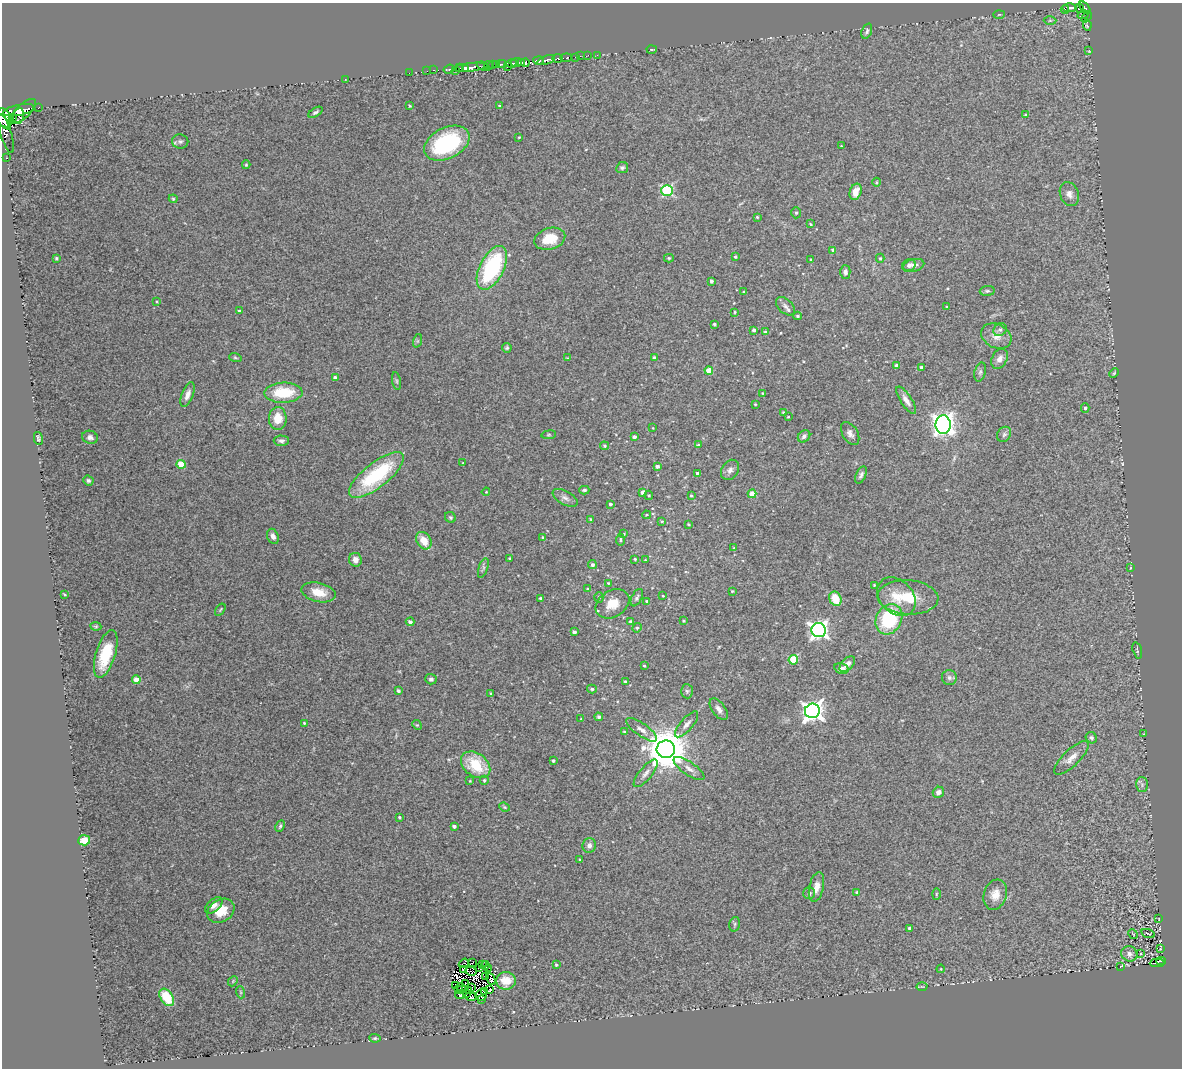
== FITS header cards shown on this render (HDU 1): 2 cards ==
NAXIS1  =                 1180
NAXIS2  =                 1066

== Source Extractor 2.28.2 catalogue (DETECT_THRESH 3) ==
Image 1180 x 1066 px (HDU 1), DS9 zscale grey, 1 PNG px = 1 image px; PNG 1184 x 1070 px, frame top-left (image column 1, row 1066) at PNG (2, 3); each listed source drawn as its Kron ellipse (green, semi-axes under 4 px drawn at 4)
Background 0.256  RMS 0.033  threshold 0.0982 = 3 sigma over >= 5 px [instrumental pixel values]
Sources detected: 283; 9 with non-positive FLUX_AUTO (blend fragments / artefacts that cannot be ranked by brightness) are neither listed nor drawn; the other 274 listed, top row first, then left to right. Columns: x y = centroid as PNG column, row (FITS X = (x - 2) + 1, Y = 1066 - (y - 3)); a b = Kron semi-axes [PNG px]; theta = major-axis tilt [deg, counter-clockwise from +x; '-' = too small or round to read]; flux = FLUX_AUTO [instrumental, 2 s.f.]
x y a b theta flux
1069 8 7 3 -3 50
1080 8 5 4 - 61
1085 8 7 3 -52 82
1065 9 4 2 - 12
999 15 6 4 2 2.3
1083 15 6 3 18 24
1086 17 6 3 49 20
1050 20 6 4 1 3.3
1087 25 6 3 -83 3
867 31 8 5 69 5.8
652 49 5 2 - 2.3
1089 51 2 2 - 1.3
588 55 3 2 - 3.8
597 55 3 2 - 2.3
580 56 3 2 - 1.9
575 57 3 3 - 14
558 58 5 3 - 56
566 58 6 3 8 31
546 60 9 3 20 260
538 61 5 3 - 190
517 62 5 3 - 63
521 63 4 2 - 35
525 63 4 2 - 80
502 64 5 2 - 35
511 64 5 3 - 61
493 65 2 2 - 6.6
496 65 3 2 - 17
483 66 6 3 -21 35
488 66 5 3 - 32
507 66 2 2 - 14
470 67 17 4 7 360
460 68 3 2 - 26
449 69 5 3 - 17
465 69 3 2 - 95
434 70 3 2 - 3.5
456 70 3 3 - 92
427 71 2 2 - 4.7
409 73 3 2 - 1.7
345 79 2 2 - 13
410 106 3 3 - 2.2
499 106 3 3 - 2.9
38 108 3 2 - 18
19 110 16 5 12 610
23 111 17 6 42 650
316 112 8 4 31 5
1025 115 3 3 - 2.2
19 116 8 5 80 160
12 117 4 3 - 110
4 118 10 7 -63 960
4 122 9 4 -46 460
6 133 20 5 -73 60
519 137 3 2 - 1.8
180 141 8 7 - 6.3
447 143 24 15 27 220
841 146 2 2 - 1.3
6 158 3 2 - 6.4
246 165 4 3 - 2.4
622 168 6 5 - 4.4
876 182 4 3 - 2
667 190 5 5 - 260
856 192 8 5 72 21
1069 194 12 9 -68 14
173 199 4 4 - 2.4
796 213 5 5 - 3.9
757 217 3 3 - 2.5
810 224 3 2 - 2.2
550 239 16 10 17 56
833 250 4 3 - 3.9
735 257 4 3 - 3
56 258 3 3 - 2.4
669 258 5 4 - 3.1
880 258 4 4 - 2.9
811 260 3 3 - 3.9
909 265 7 6 - 10
913 265 11 6 14 9.5
492 268 23 12 64 240
845 272 7 5 -88 7.4
711 281 3 3 - 5.2
987 291 7 5 8 4.4
744 292 3 3 - 2.3
157 301 3 2 - 1.8
785 306 11 7 -43 9.3
947 307 3 3 - 2.3
239 311 4 3 - 3.1
735 312 3 2 - 2.2
798 316 4 3 - 3.4
714 324 3 3 - 3.9
754 330 3 3 - 5.3
1000 330 7 6 - 6
765 332 3 3 - 3.1
996 336 16 12 -27 23
417 341 7 4 71 3.8
507 348 5 4 - 3.4
235 357 6 4 -17 3.1
567 358 4 4 - 1.7
655 358 4 3 - 8.5
1000 359 11 7 64 13
897 365 4 4 - 6.9
921 368 4 3 - 12
709 370 4 4 - 43
980 372 9 5 74 5.6
1114 373 5 4 - 2.5
335 378 4 4 - 5.7
397 381 9 4 -79 4
283 393 19 10 2 84
762 393 3 3 - 1.5
188 395 13 5 69 14
906 400 16 5 -56 13
755 404 3 3 - 1.9
1085 408 4 4 - 4.4
784 413 4 4 - 5
788 417 3 3 - 1.8
278 418 11 9 87 34
943 425 9 7 -89 1600
653 428 4 2 - 1.2
850 433 13 7 -59 11
1004 434 8 6 54 5.6
549 435 7 3 8 2.8
804 436 7 5 43 7.4
90 437 8 6 -19 7.6
634 437 4 4 - 6.2
38 438 7 4 -78 3.8
281 441 7 5 -1 6
698 445 4 3 - 2.1
604 446 4 4 - 3.1
463 462 4 2 - 1.4
181 464 4 4 - 65
657 466 4 3 - 6.4
730 470 11 8 58 9.9
697 473 3 3 - 3.9
376 475 33 12 38 190
861 475 9 5 66 6.4
88 481 5 5 - 4.4
584 490 5 3 - 4
486 492 4 3 - 1.8
643 492 4 4 - 19
752 494 4 4 - 35
649 495 5 4 - 2.5
691 496 4 3 - 2.5
565 498 13 6 -29 10
610 504 3 3 - 4.9
646 515 4 3 - 2.3
450 517 6 5 - 3.6
591 519 3 2 - 2.5
662 521 4 3 - 2.1
688 524 3 3 - 2.3
624 534 3 2 - 1.8
273 536 8 5 -69 9.2
543 537 4 3 - 3.6
620 540 6 3 86 3.3
424 541 9 7 -57 35
734 548 4 2 - 1.3
510 558 3 3 - 3.7
635 559 3 3 - 2.4
355 560 7 6 - 14
645 560 4 2 - 1.4
592 565 4 4 - 5.3
483 568 10 4 72 4.9
1131 568 4 3 - 1.7
608 583 3 3 - 2.2
874 585 3 3 - 1.9
587 589 4 3 - 2.8
732 591 3 3 - 2.3
319 592 17 9 -14 39
64 594 4 2 - 2
663 596 4 3 - 1.7
599 597 5 4 - 4.4
896 597 22 16 -46 47
908 597 30 17 -3 77
541 598 4 4 - 4.3
637 598 9 5 63 6.4
835 599 7 6 - 43
647 601 3 3 - 5.4
612 604 18 13 32 38
220 610 7 3 55 2.5
889 619 16 12 62 150
630 621 3 3 - 3.6
683 621 3 3 - 2.3
410 622 4 3 - 7.4
96 626 5 4 - 2.8
637 628 5 4 - 3.2
818 630 7 7 - 980
574 632 4 3 - 6.5
1137 650 8 3 -75 2.9
106 654 25 9 73 91
793 660 5 4 - 99
847 664 9 5 46 13
644 666 3 2 - 2.1
841 668 7 5 -15 13
949 678 7 7 - 7
431 679 5 5 - 5.3
136 680 4 4 - 34
625 682 4 3 - 2.7
592 689 5 4 - 4.2
398 691 4 3 - 4.9
687 691 7 6 - 5.5
491 694 3 3 - 2.8
719 709 12 6 -54 12
812 711 7 7 - 1400
599 717 4 4 - 3.8
581 719 2 2 - 1.5
304 723 3 3 - 2.6
687 724 16 6 49 11
417 725 5 4 - 2.4
642 730 18 6 -35 13
624 732 3 3 - 3.4
1144 734 2 2 - 1.2
1091 738 6 5 - 5.3
666 749 9 9 - 8700
1071 758 22 8 44 20
553 761 3 3 - 3.9
476 765 16 11 -36 80
689 769 18 6 -34 15
646 773 17 6 50 13
484 780 4 4 - 3.2
470 781 3 2 - 1.8
1142 785 7 6 - 6.8
938 792 6 5 - 11
504 807 5 4 - 2.7
399 817 3 3 - 3.2
280 826 6 4 63 4.1
454 826 4 3 - 6.1
84 840 6 5 - 23
589 845 7 6 - 9.6
580 860 3 2 - 1.8
816 887 15 7 78 19
857 892 4 3 - 2.7
809 893 6 6 - 6.1
936 894 6 4 88 2.4
995 895 15 11 72 24
214 905 10 6 40 11
221 911 14 11 32 44
1159 919 3 2 - 0.83
735 924 7 5 75 4
910 928 3 3 - 7.1
1133 934 5 2 - 1.4
1148 934 7 2 -18 1.8
1160 949 3 2 - 1.3
1141 953 3 3 - 4.2
1129 954 8 7 - 13
1161 961 5 2 - 4.6
473 962 2 2 - 1.8
464 963 5 3 - 17
1157 963 7 2 3 18
482 964 4 3 - 1.9
485 965 4 2 - 5.3
556 965 3 3 - 3.1
1121 966 4 2 - 1.5
480 967 4 2 - 1.5
488 968 3 3 - 17
464 969 4 2 - 1.4
941 969 4 4 - 2
471 971 6 2 -6 0.97
486 976 4 2 - 2.4
491 979 6 2 -63 2.7
233 981 5 4 - 2.8
506 981 9 9 - 26
466 983 4 2 - 1.9
456 985 2 2 - 2.6
922 986 5 3 - 2
472 987 3 2 - 1.5
462 988 5 2 - 2.3
458 990 4 2 - 1.2
469 990 4 2 - 3.2
490 990 3 2 - 0.47
240 992 6 4 -70 2.6
484 992 4 3 - 4.2
466 994 2 2 - 1.6
460 995 5 3 - 5.9
481 995 6 5 - 1.6
167 997 10 6 -56 61
471 997 5 3 - 1.1
481 999 3 2 - 2.9
375 1038 5 4 - 2.8
At the frame edge (FLAGS 8, measured only in part): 1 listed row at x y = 4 122
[9 non-positive-flux detections neither listed nor drawn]